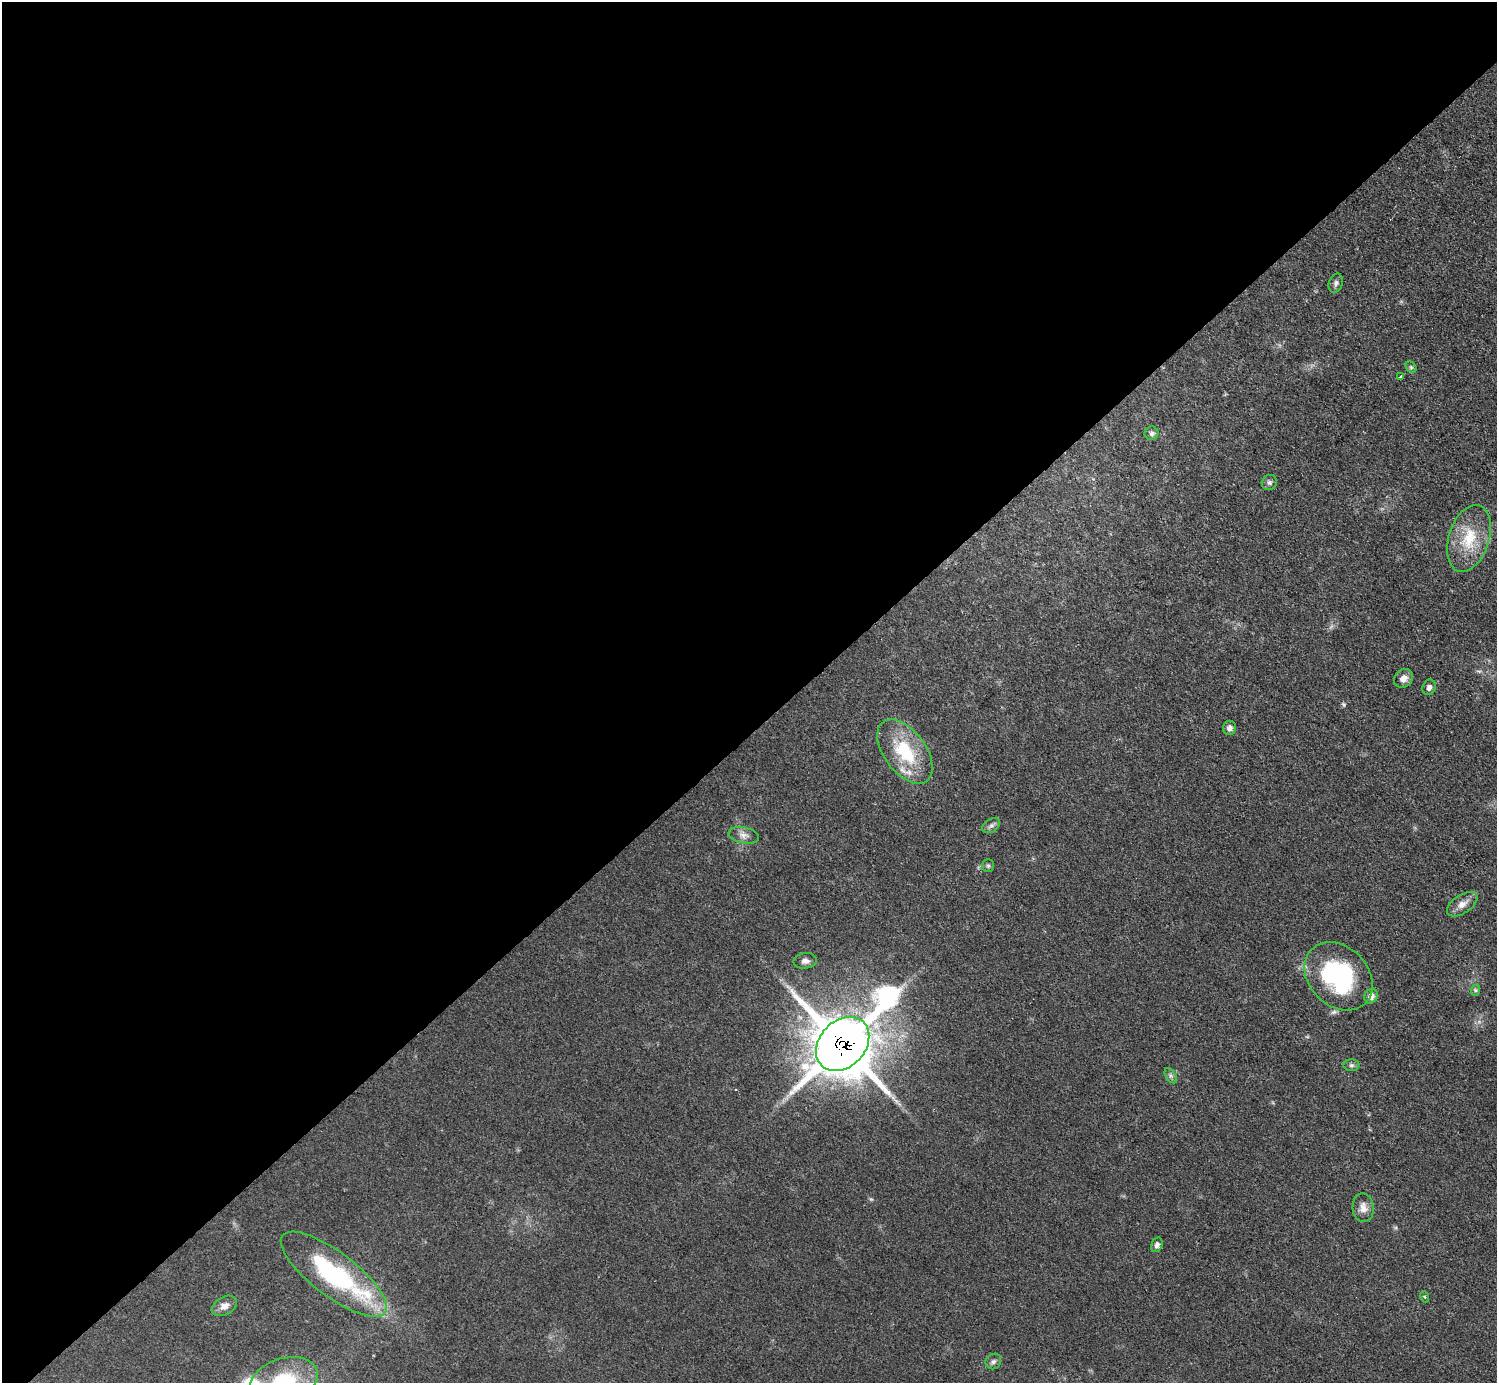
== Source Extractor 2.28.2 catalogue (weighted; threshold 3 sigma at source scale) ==
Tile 5 of 4 x 4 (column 1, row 2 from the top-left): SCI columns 3-1497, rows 3065-4445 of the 5984 x 5984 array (HDU 1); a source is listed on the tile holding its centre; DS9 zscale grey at full resolution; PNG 1499 x 1385 px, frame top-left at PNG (2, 2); each listed source drawn as its Kron ellipse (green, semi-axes under 4 px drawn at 4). Shown black and unused: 53% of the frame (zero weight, under 3 of 4 exposures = <1% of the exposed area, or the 3 px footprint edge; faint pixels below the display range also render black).
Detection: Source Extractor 2.28.2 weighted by HDU 2 'WHT'; one run over the whole footprint, this tile lists its part. Background 0.0797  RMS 0.0063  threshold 0.0285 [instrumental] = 3 sigma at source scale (4.5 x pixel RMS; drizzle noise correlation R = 1.50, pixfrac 1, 0.05/0.05 arcsec/px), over >= 5 px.
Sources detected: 29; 1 too faint to see at this stretch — neither listed nor drawn; the other 28 listed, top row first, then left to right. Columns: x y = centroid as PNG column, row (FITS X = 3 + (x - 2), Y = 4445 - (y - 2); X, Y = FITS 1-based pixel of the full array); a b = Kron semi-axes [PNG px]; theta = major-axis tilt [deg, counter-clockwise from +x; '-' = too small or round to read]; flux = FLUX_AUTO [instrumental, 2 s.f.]
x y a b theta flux
1336 283 10 6 70 2
1411 367 6 4 -45 1.2
1401 377 3 3 - 2
1152 433 7 7 - 1.7
1269 482 8 7 - 1.8
1469 538 34 20 72 27
1403 678 10 8 44 4.4
1429 687 8 6 70 2.6
1229 728 7 6 - 2.8
905 752 37 21 -53 38
991 826 10 6 34 2.1
744 835 15 8 -12 4.1
988 866 6 5 - 1.2
1462 904 17 9 33 5.6
805 961 11 8 7 3.2
1339 976 38 29 -45 85
1476 990 6 4 71 1
1371 996 8 6 58 4.9
843 1044 30 23 47 3400
1351 1065 8 6 1 1.4
1171 1076 8 5 -59 1.6
1363 1208 14 10 -84 5.1
1157 1245 7 5 68 2.5
334 1274 64 22 -37 94
1425 1297 5 3 - 0.7
224 1306 13 9 29 4.6
993 1361 8 7 - 2
284 1381 35 23 19 45
Overlapping masked pixels (flux is a lower limit): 1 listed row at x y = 843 1044
Isophote crosses this tile's border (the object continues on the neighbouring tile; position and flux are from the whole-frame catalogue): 1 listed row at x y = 284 1381